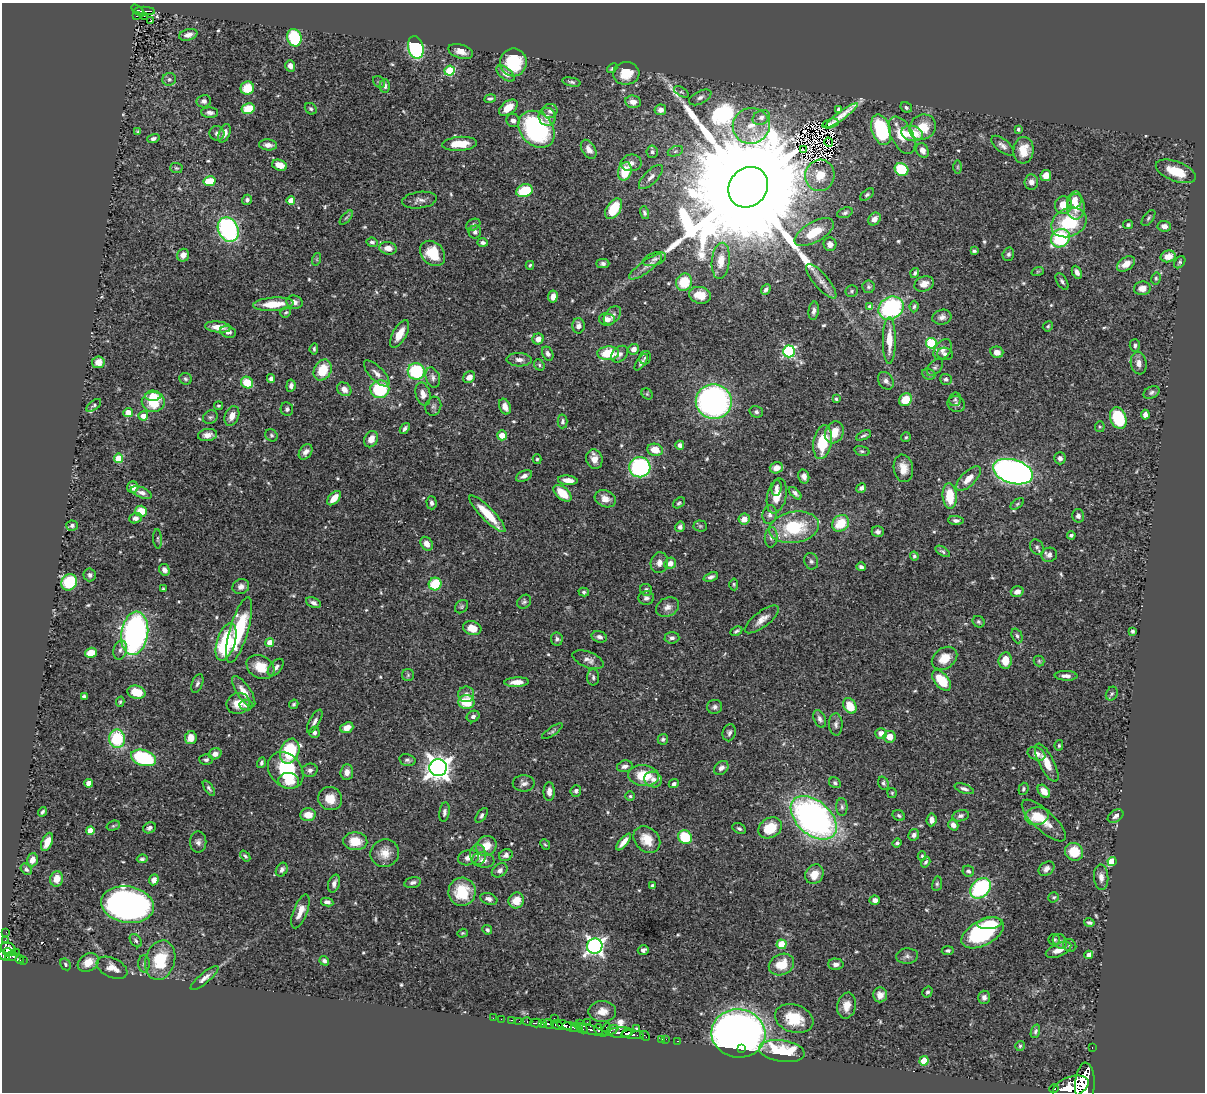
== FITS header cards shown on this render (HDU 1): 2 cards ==
NAXIS1  =                 1203
NAXIS2  =                 1090

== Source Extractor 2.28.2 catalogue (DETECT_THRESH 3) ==
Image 1203 x 1090 px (HDU 1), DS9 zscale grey, 1 PNG px = 1 image px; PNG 1207 x 1094 px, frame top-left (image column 1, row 1090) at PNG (2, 3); each listed source drawn as its Kron ellipse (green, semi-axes under 4 px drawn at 4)
Background 0.635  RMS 0.018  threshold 0.0531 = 3 sigma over >= 5 px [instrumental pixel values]
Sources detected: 596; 8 with non-positive FLUX_AUTO (blend fragments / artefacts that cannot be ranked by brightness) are neither listed nor drawn; of the other 588, the 500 brightest by FLUX_AUTO listed and drawn (88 fainter detections omitted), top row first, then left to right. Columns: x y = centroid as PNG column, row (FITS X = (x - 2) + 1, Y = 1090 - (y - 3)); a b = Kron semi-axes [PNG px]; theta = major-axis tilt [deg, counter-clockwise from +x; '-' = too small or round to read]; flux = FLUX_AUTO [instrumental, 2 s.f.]
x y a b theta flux
138 10 8 4 -41 100
145 11 10 3 -2 110
137 16 3 2 - 20
144 16 3 2 - 6.3
151 21 3 2 - 1.9
188 35 9 5 16 7.1
294 38 9 7 -71 73
416 47 11 7 -75 160
461 51 13 7 -17 9.1
513 62 14 13 - 55
290 66 6 5 - 6.4
612 68 6 3 40 2.2
450 71 5 5 - 80
626 73 13 11 6 26
506 74 11 5 -40 7.5
169 79 7 6 - 3.3
379 82 7 5 -44 1.7
571 82 9 4 -11 3.1
385 86 6 5 - 3.8
247 88 7 6 - 27
681 92 8 4 -31 1.6
700 97 12 6 27 4.6
490 98 6 4 10 2.3
204 101 7 6 - 3.9
633 102 8 6 -9 7
508 108 10 6 37 17
906 108 6 5 - 2.5
248 109 6 5 - 30
311 109 6 5 - 2.6
660 110 6 5 - 6.7
839 110 4 4 - 4.6
550 111 7 7 - 4.9
210 113 8 5 -2 4.1
842 115 20 4 36 13
547 117 9 8 - 9
761 117 9 7 28 7.3
513 120 7 6 - 5.2
830 123 8 4 17 1.6
751 126 18 18 - 31
923 127 14 12 35 30
536 129 20 16 -48 190
1018 129 4 3 - 2.1
881 130 16 9 -72 100
138 132 4 3 - 1.7
217 133 7 7 - 4.7
224 133 10 5 68 7.5
912 133 11 7 -13 25
902 135 20 10 -63 33
153 138 6 4 19 3.3
829 142 5 2 - 1.7
460 144 17 7 4 27
268 145 9 5 -6 6.4
1003 146 13 6 -39 5.6
589 149 10 6 -57 8.4
804 150 4 2 - 1.8
922 150 8 6 -65 8.5
1023 150 13 10 83 21
675 151 8 5 20 3
652 152 6 5 - 3.1
631 163 10 8 8 7.2
280 165 7 5 -18 16
957 167 6 4 90 1.8
176 168 6 5 - 1.8
901 169 7 6 - 55
625 171 9 6 74 36
1176 171 21 10 -21 35
820 175 16 14 76 24
1046 175 5 5 - 11
651 177 16 6 45 8.1
209 181 6 5 - 35
1031 182 7 7 - 6.7
748 187 21 18 49 100000
524 191 8 6 17 49
867 195 8 4 37 2.3
247 200 5 4 - 3
291 200 4 4 - 14
419 200 17 8 7 7.1
1074 200 9 7 67 12
1063 205 9 8 - 20
1076 207 13 9 -89 18
614 209 11 7 57 40
644 213 6 4 -73 2.8
845 213 8 5 21 2.7
346 218 8 4 48 2.2
1148 218 9 5 54 2.7
874 219 7 5 47 6.3
1069 222 18 14 24 67
473 225 7 5 29 2.7
1128 225 5 4 - 2.3
1164 226 6 5 - 7
228 229 13 10 -64 200
475 232 6 6 - 3.5
814 232 22 10 30 34
1060 238 10 8 41 100
372 242 6 4 -8 2.7
482 243 5 4 - 3.6
830 244 7 6 - 6.1
388 248 9 6 -9 10
974 251 4 3 - 2.2
433 253 14 11 -46 33
1008 254 7 5 73 3.1
183 255 6 6 - 9.4
1168 256 7 5 13 14
317 259 6 4 72 1.7
654 259 12 6 19 4.6
721 261 18 9 84 16
1180 262 7 5 51 2.1
603 263 6 4 -1 3.2
1126 264 10 6 33 12
530 265 4 3 - 1.7
646 267 20 6 36 8.2
1038 271 6 4 19 1.7
1077 272 7 4 -64 5.3
915 273 5 4 - 2.1
1156 278 6 4 79 1.9
821 281 21 7 -50 11
1062 281 9 5 -58 3.2
684 282 9 8 - 39
924 284 10 7 21 9.4
868 287 6 6 - 2.7
1142 288 8 7 - 8.6
766 289 6 4 51 3.3
852 291 6 6 - 2.4
700 295 11 8 -12 19
553 296 6 5 - 7.4
294 302 8 6 -16 5.2
273 304 20 6 4 30
914 306 6 4 83 2.1
870 307 4 4 - 7.3
891 308 13 11 34 140
814 311 9 5 83 4.9
286 312 6 5 - 1.9
612 315 10 6 51 5.1
942 317 10 7 12 5.3
607 319 8 6 -10 7.2
578 326 7 6 - 5.7
1048 326 5 4 - 1.9
218 327 13 5 -5 14
228 332 8 5 -16 5.5
400 334 15 6 61 16
538 339 6 5 - 8.3
889 340 23 6 90 23
931 343 5 5 - 94
1135 345 6 5 - 3.2
314 349 5 3 - 2.1
633 349 5 5 - 7.1
943 350 11 8 54 6.8
789 351 6 6 - 160
997 352 6 5 - 7.4
608 353 11 7 2 40
548 354 7 5 -64 3.6
620 354 9 7 44 4.5
945 354 8 6 -13 4.3
645 358 7 5 75 2.2
519 360 12 7 -2 7
98 362 6 6 - 9.7
641 362 9 4 55 3.7
1139 363 11 8 -80 7.2
539 365 6 5 - 2
935 367 10 6 48 3.5
323 370 11 8 63 32
416 371 8 8 - 80
377 373 17 7 -46 7.7
929 374 7 5 -24 2.7
469 377 6 5 - 10
271 378 4 4 - 4.1
433 378 10 7 -72 4.8
185 379 6 5 - 2.4
946 379 6 5 - 2.9
886 381 9 7 -58 4.6
247 383 6 5 - 31
291 386 6 4 83 4.2
344 389 7 6 - 8.6
380 389 9 9 - 76
1152 392 8 5 28 3.2
423 394 12 7 -76 9
647 394 6 5 - 1.7
153 396 7 5 -1 18
836 399 3 3 - 1.7
955 399 7 6 - 2.4
906 400 7 6 - 23
714 401 18 17 - 330
153 402 11 10 - 39
956 404 9 8 - 4.4
94 405 8 4 35 2.2
218 406 4 4 - 1.8
433 406 9 7 73 3.5
505 407 8 5 -68 9.3
287 409 7 6 - 3.1
128 412 5 4 - 12
756 412 7 6 - 3.3
1145 415 5 4 - 7.5
143 416 5 4 - 10
232 416 10 7 67 11
210 417 8 6 31 2.6
1118 418 11 8 -69 60
562 421 7 5 88 3
1100 427 5 5 - 1.6
405 428 6 3 53 3.2
834 432 11 9 64 20
207 435 9 6 8 9.3
271 435 6 5 - 2.2
502 435 5 5 - 17
864 435 8 3 26 2.5
906 437 5 5 - 1.8
371 439 8 6 64 12
822 442 17 9 80 47
680 445 4 4 - 5.6
655 450 8 6 -11 17
862 451 8 4 -16 2.2
306 452 8 6 54 6.3
119 458 4 4 - 45
1060 458 6 5 - 4
537 459 5 4 - 1.9
594 459 10 8 -72 10
640 467 10 10 - 170
776 468 7 5 16 7.7
903 468 14 9 -80 14
1013 472 20 12 -17 690
524 476 8 5 25 6.1
804 476 7 5 -75 6.1
968 479 16 7 45 14
568 480 10 4 -6 9.9
133 487 6 5 - 8.6
776 488 8 5 83 3.9
861 488 5 4 - 4.3
141 492 11 5 -22 5.3
562 493 11 6 -41 26
795 493 8 4 -44 3.9
777 496 18 9 77 18
950 496 13 7 -86 39
334 498 9 5 47 14
605 499 11 8 -25 11
431 503 6 5 - 4
679 503 7 4 37 2
1017 504 8 4 36 2
141 511 6 5 - 27
487 514 25 6 -46 34
770 515 9 7 77 4.9
1078 516 7 6 - 3.9
135 518 6 5 - 5.4
744 519 6 5 - 11
956 520 8 4 -5 3.5
841 523 9 7 42 31
72 526 6 5 - 3.4
700 526 7 5 -1 2.2
680 527 5 4 - 4.3
794 527 25 15 9 72
878 532 6 5 - 3.7
1071 535 4 3 - 2.3
771 537 10 6 85 4.9
158 539 10 4 -86 2.1
427 544 7 5 -53 8.8
1037 547 8 6 -60 3.2
942 551 8 4 -32 2.4
1049 555 8 7 - 5.4
914 556 4 4 - 2.2
811 561 8 6 -70 3.5
659 563 10 8 77 7.1
670 563 6 5 - 9.3
861 567 5 4 - 2.9
164 570 6 5 - 5.1
90 575 6 6 - 3.5
711 577 7 4 20 3.6
69 582 8 7 - 58
435 584 6 6 - 47
734 584 6 4 -86 1.7
241 587 8 7 - 6.5
163 589 4 3 - 1.8
646 590 6 5 - 3.8
584 592 5 4 - 2
1017 592 6 5 - 7.5
646 598 8 7 - 4.3
524 602 8 6 42 2.8
313 603 8 5 -25 4.1
462 607 7 6 - 2.3
667 607 12 9 25 7.4
762 619 20 7 37 11
979 622 6 5 - 2.2
472 628 9 6 -18 16
239 630 34 9 74 83
736 631 6 4 27 2.5
1133 631 4 3 - 2.3
135 633 22 13 81 330
1017 636 8 5 -69 2.8
599 637 8 5 -16 4.3
672 638 7 6 - 3.8
557 639 6 6 - 3.3
226 642 19 9 73 88
270 642 4 4 - 15
120 650 10 6 74 5.1
91 653 6 5 - 19
944 658 14 10 35 17
588 660 16 7 -21 7.9
1005 660 8 6 83 18
1039 661 5 5 - 1.7
260 667 15 11 -29 24
276 667 10 6 48 5.2
408 675 6 6 - 2.3
1066 676 11 5 -3 6.7
593 677 8 6 89 3.2
942 680 12 7 -50 37
517 682 12 4 3 11
197 684 10 5 69 3.6
136 692 9 6 -14 21
244 692 18 7 -56 13
466 694 8 8 - 6.4
1112 694 7 5 62 2.4
84 696 4 3 - 3
120 702 5 4 - 1.7
466 702 8 7 - 33
238 704 12 10 18 14
294 704 5 4 - 1.7
246 705 7 5 -10 4.8
850 706 8 6 -59 25
715 707 7 7 - 4.2
473 716 6 5 - 4.5
820 719 9 5 -68 4.1
315 721 13 5 62 4.8
836 724 11 6 -88 4.8
347 728 7 5 22 11
552 731 12 3 35 2.4
314 732 5 5 - 4.1
729 733 9 6 75 3.8
881 733 6 5 - 8
890 737 6 5 - 13
191 738 6 6 - 14
117 739 9 8 - 71
663 739 5 5 - 2.6
1059 745 5 4 - 1.8
290 751 13 9 68 82
215 754 6 5 - 6.9
1036 754 9 6 -20 6.4
144 758 13 7 -18 110
206 760 7 5 -1 3.2
407 760 8 5 -14 3.3
261 763 5 4 - 2.7
1047 763 21 7 -63 17
625 766 8 5 14 5
438 768 8 8 - 1100
721 768 8 6 42 5.4
286 770 20 15 -49 67
310 770 8 6 10 4.1
347 772 8 6 84 7.2
643 775 15 10 -5 37
653 779 9 7 -18 6.6
289 781 10 8 -7 18
89 783 4 4 - 13
524 783 11 8 1 5.3
835 783 6 5 - 2.4
883 783 7 5 -70 2.5
674 784 5 4 - 3.2
209 788 9 4 -55 2.5
964 789 10 4 -20 4
1023 789 6 5 - 2.3
549 791 9 5 -90 7.1
576 791 6 5 - 3.6
1044 791 7 5 -48 12
892 793 5 4 - 1.6
630 796 5 5 - 2
330 799 12 11 - 18
842 807 9 5 -88 3.1
42 812 5 3 - 2.6
444 812 10 5 82 4.1
308 815 7 6 - 16
482 815 8 4 53 2.7
899 815 6 5 - 2.5
960 816 8 5 14 3.7
1037 816 12 9 10 31
1116 816 8 6 34 4.7
814 818 27 17 -41 460
932 820 6 5 - 6.5
1044 820 28 10 -43 21
953 825 5 4 - 5.7
113 826 7 5 18 1.7
149 828 6 5 - 3.6
739 828 7 5 -27 2.6
770 828 12 9 31 34
90 830 4 4 - 12
914 835 6 5 - 4.2
685 837 7 6 - 49
647 839 15 11 -43 21
355 841 12 9 -4 23
47 842 10 5 67 12
198 842 10 8 -90 5.5
624 842 10 4 49 8.7
897 843 5 4 - 2.6
545 845 6 4 -47 1.6
486 846 10 9 - 19
1074 852 9 8 - 31
385 853 14 14 - 15
478 854 10 8 -81 8.6
506 855 7 5 27 5.4
245 856 6 4 -50 2.3
922 856 4 4 - 1.9
468 858 10 7 16 7.6
142 859 5 4 - 2.6
32 860 6 5 - 7.3
483 860 11 7 -7 8.1
926 862 6 4 57 2.6
1112 862 4 4 - 81
26 869 6 4 -48 3
1046 869 9 6 36 5.3
282 870 7 5 61 4.9
500 870 8 6 34 4.4
968 871 6 5 - 3.6
814 874 10 8 58 16
1101 877 13 7 -86 7.2
57 879 8 6 78 13
154 880 5 4 - 8.7
413 882 8 5 13 3.9
334 883 9 5 73 6.4
937 884 7 5 80 2.3
652 885 3 3 - 2
980 888 12 8 44 120
462 892 14 13 - 42
1054 897 5 5 - 2
489 899 9 5 -19 4.7
875 900 5 4 - 5.9
516 901 8 7 - 18
327 902 6 4 -10 4
127 905 26 18 -10 620
300 911 18 7 69 12
990 923 12 6 7 14
1089 923 5 3 - 2.8
487 930 5 4 - 2.7
6 932 2 2 - 6.7
462 933 5 4 - 1.6
983 933 23 12 28 130
1054 939 5 5 - 2.5
5 940 4 3 - 18
136 941 7 5 -52 2.3
1060 941 8 6 -53 3.6
781 944 5 5 - 47
595 946 8 7 - 470
1070 946 7 6 - 2.5
8 949 8 6 -32 530
643 950 5 5 - 4.3
1059 950 13 6 22 11
948 951 6 4 5 2.8
8 952 4 4 - 220
16 952 2 2 - 24
1089 955 4 4 - 8.4
4 956 6 4 -33 230
11 956 6 4 12 140
907 956 11 7 5 5
20 959 4 3 - 100
23 960 4 3 - 20
160 960 20 14 74 49
324 961 5 4 - 3.2
88 962 11 8 31 14
65 964 6 5 - 1.9
144 964 8 5 89 3
836 964 7 5 -2 5.2
781 965 13 10 25 24
112 968 16 9 -25 12
204 978 17 5 40 6.5
927 992 5 5 - 2.5
880 995 7 7 - 7.3
984 997 7 6 - 4.7
847 1006 13 9 78 12
602 1011 14 10 1 12
493 1018 2 2 - 3.8
554 1018 3 2 - 18
501 1019 2 2 - 7.9
794 1019 20 14 -19 39
511 1020 3 2 - 18
519 1021 2 2 - 6.4
527 1021 5 3 - 54
587 1022 2 2 - 5.5
536 1023 5 2 - 64
580 1023 4 3 - 100
543 1024 3 3 - 140
548 1024 5 3 - 250
557 1025 6 3 -23 290
564 1025 8 4 -21 530
572 1027 10 2 -12 440
582 1029 6 3 -25 200
606 1029 6 3 76 84
636 1029 3 3 - 2
590 1030 17 4 -18 360
599 1030 5 3 - 220
612 1030 7 2 29 84
1035 1031 7 4 71 2.6
620 1032 13 5 2 560
627 1033 6 3 26 260
738 1033 27 24 -7 1300
633 1035 11 3 -4 430
645 1036 5 2 - 15
661 1039 3 2 - 13
666 1039 2 2 - 6.4
677 1041 2 2 - 13
1020 1046 5 5 - 1.9
1092 1048 3 2 - 15
741 1049 2 2 - 84
782 1051 23 10 -9 77
924 1061 4 4 - 39
1085 1084 22 9 87 3200
1071 1087 19 10 20 3300
1054 1089 4 3 - 92
At the frame edge (FLAGS 8, measured only in part): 1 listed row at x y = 1085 1084
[88 fainter detections neither listed nor drawn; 8 non-positive-flux detections neither listed nor drawn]